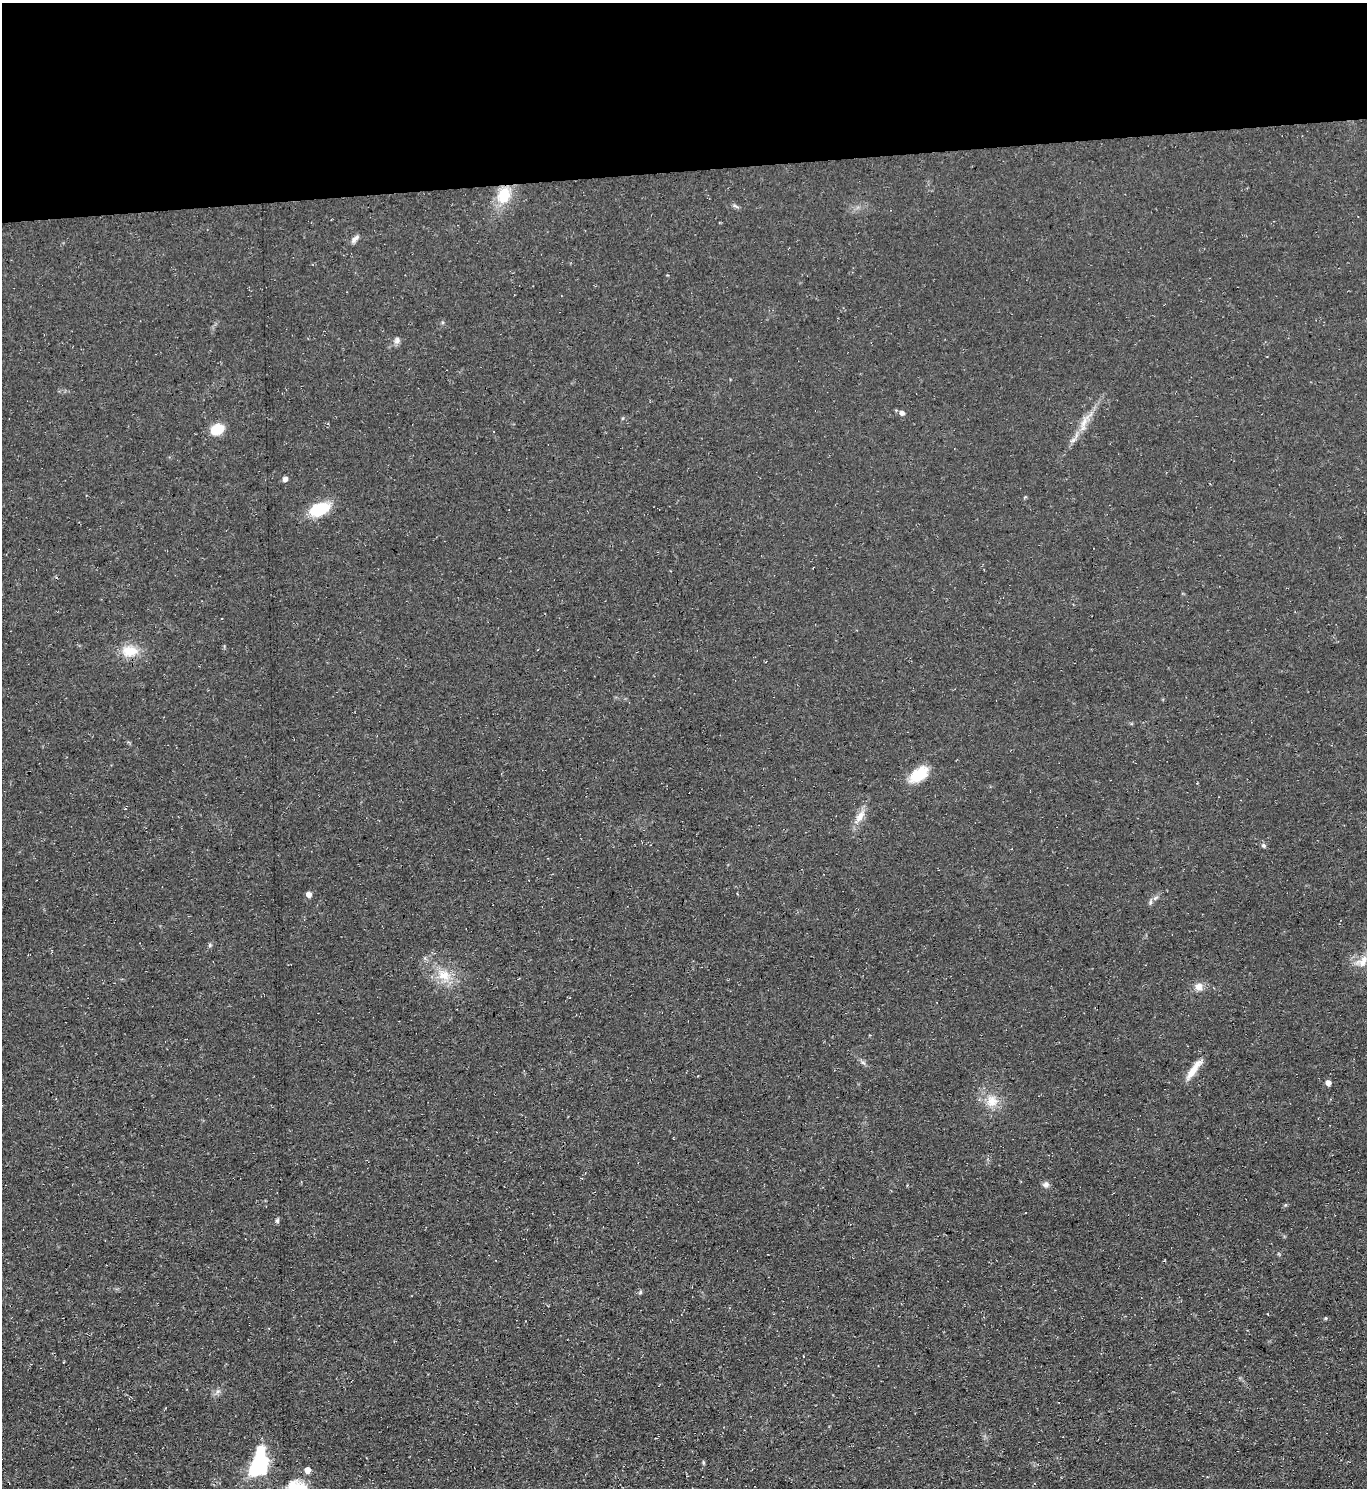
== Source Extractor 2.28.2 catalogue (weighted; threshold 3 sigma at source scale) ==
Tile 2 of 3 x 3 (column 2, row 1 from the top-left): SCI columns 1491-2855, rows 2973-4458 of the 4443 x 4458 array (HDU 1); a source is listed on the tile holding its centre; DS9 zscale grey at full resolution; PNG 1369 x 1490 px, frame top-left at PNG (2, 3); no overlay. Shown black and unused: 11% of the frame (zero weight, under 3 of 4 exposures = <1% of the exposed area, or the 3 px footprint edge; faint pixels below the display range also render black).
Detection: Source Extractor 2.28.2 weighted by HDU 2 'WHT'; one run over the whole footprint, this tile lists its part. Background 0.0606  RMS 0.0071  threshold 0.0321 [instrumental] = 3 sigma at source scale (4.5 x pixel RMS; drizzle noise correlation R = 1.50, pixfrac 1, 0.05/0.05 arcsec/px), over >= 5 px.
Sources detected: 32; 1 inside a brighter listed object's ellipse — not listed separately; the other 31 listed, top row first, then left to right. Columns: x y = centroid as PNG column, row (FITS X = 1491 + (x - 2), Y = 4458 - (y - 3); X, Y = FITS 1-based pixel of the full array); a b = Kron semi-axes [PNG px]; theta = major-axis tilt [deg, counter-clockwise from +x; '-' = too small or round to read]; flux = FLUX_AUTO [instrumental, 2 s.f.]
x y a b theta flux
504 195 21 15 71 21
355 239 12 6 47 3
397 340 10 7 70 2.7
902 413 5 5 - 2.8
1084 423 28 8 71 9.3
217 429 11 8 23 25
285 479 6 5 - 2.5
320 509 23 12 22 27
129 651 23 14 1 14
919 774 24 13 37 21
860 816 20 9 56 7.5
1264 846 7 6 - 1.6
309 894 5 4 - 5.4
1150 902 8 4 82 1.5
210 945 6 5 - 1.1
1362 961 21 13 38 10
444 975 20 15 -30 15
1199 987 9 9 - 5.7
863 1063 7 4 -20 1.4
1194 1069 32 7 52 9.9
1328 1083 5 4 - 5
992 1101 17 17 - 12
1046 1184 9 7 3 2.6
277 1221 6 5 - 1.5
640 1292 6 5 - 1.1
1326 1318 5 3 - 0.68
218 1391 8 5 72 2.1
703 1462 6 3 -89 0.89
259 1465 26 14 74 69
307 1470 5 5 - 7
298 1488 26 16 -27 22
Isophote crosses this tile's border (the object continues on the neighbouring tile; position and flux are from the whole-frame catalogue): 1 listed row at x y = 298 1488